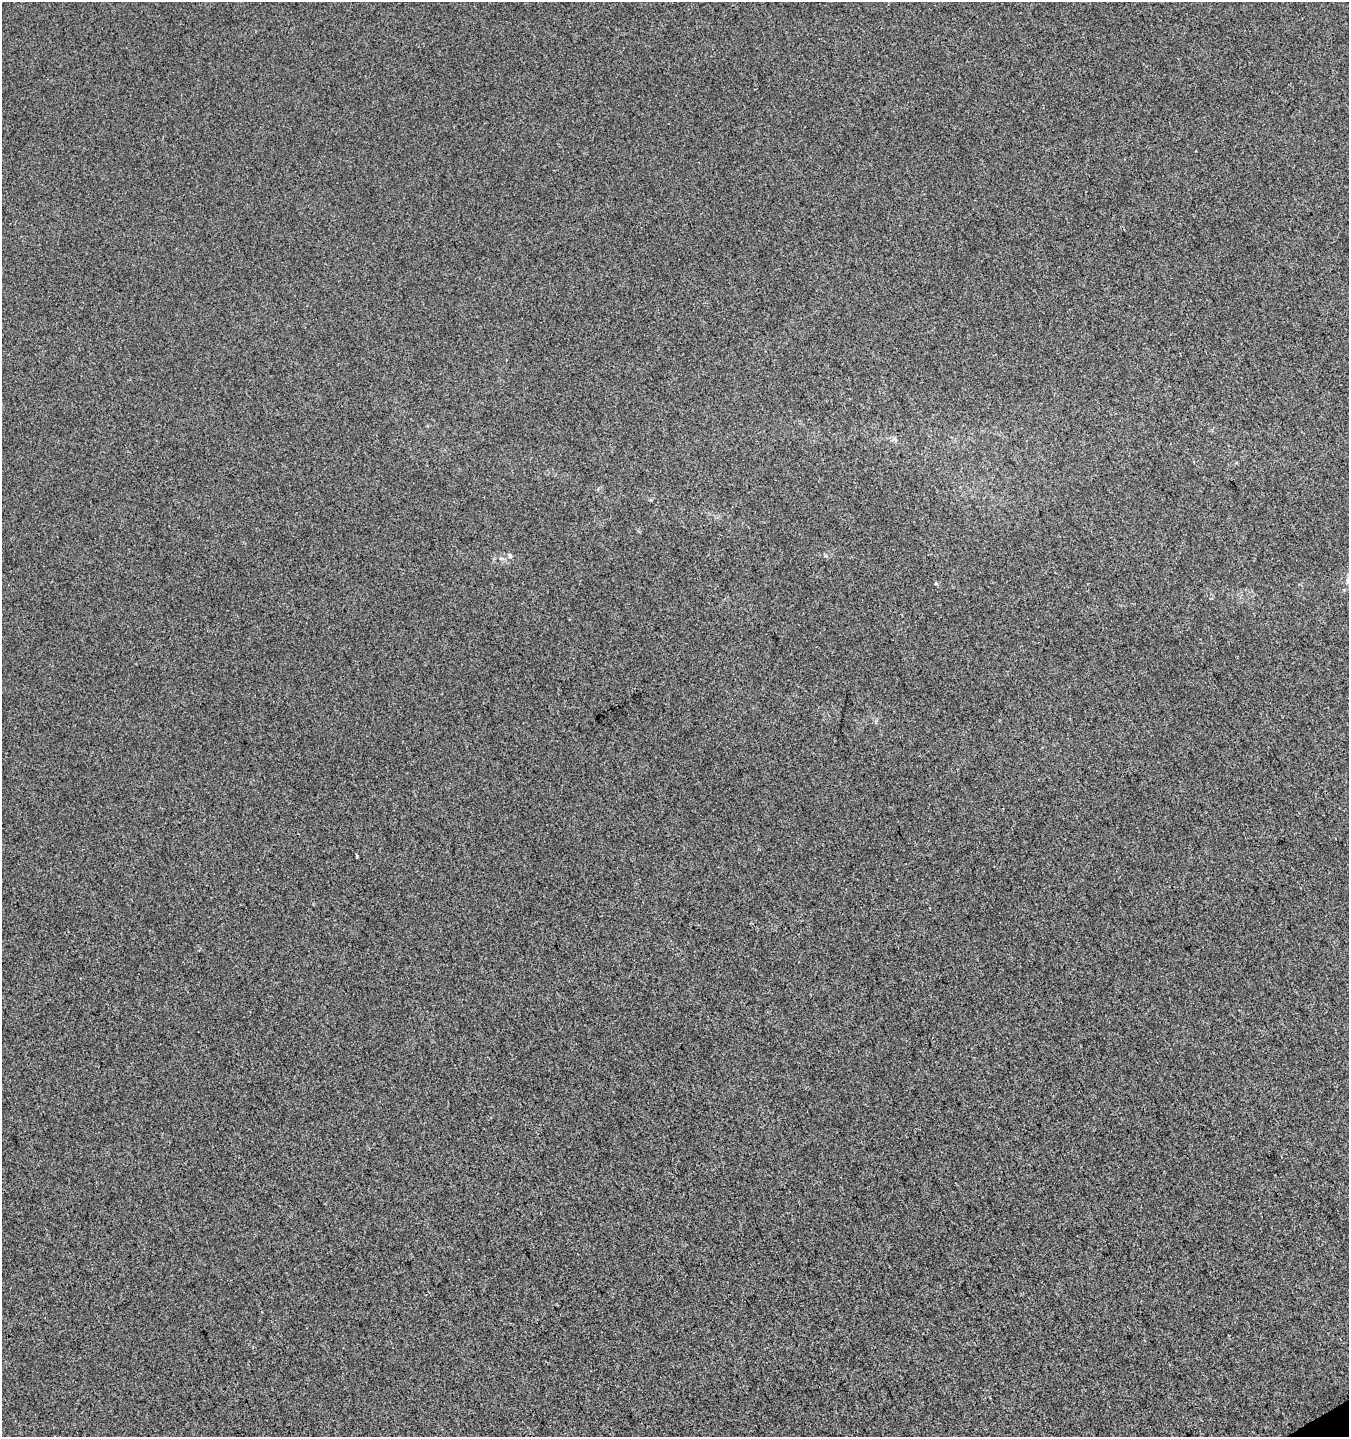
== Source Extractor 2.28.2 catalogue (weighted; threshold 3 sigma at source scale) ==
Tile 6 of 4 x 4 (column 2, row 2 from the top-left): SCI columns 1481-2827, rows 2928-4362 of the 5715 x 5850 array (HDU 1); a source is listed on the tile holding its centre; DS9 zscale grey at full resolution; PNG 1351 x 1439 px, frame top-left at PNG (2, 2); no overlay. Shown black and unused: <1% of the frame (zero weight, under 3 of 4 exposures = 5% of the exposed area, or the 3 px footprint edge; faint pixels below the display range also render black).
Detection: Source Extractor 2.28.2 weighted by HDU 2 'WHT'; one run over the whole footprint, this tile lists its part. Background -8.61e-04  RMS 0.0047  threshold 0.0211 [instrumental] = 3 sigma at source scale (4.5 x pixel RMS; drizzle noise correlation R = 1.50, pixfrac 1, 0.0396/0.0396 arcsec/px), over >= 5 px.
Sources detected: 3; all 3 listed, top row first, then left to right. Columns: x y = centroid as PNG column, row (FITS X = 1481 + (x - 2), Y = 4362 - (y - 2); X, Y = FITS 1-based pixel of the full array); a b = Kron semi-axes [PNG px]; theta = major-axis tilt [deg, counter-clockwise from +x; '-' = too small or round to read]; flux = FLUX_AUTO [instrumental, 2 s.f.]
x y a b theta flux
510 555 6 4 -60 0.71
502 559 6 4 -20 0.75
357 856 3 2 - 0.59